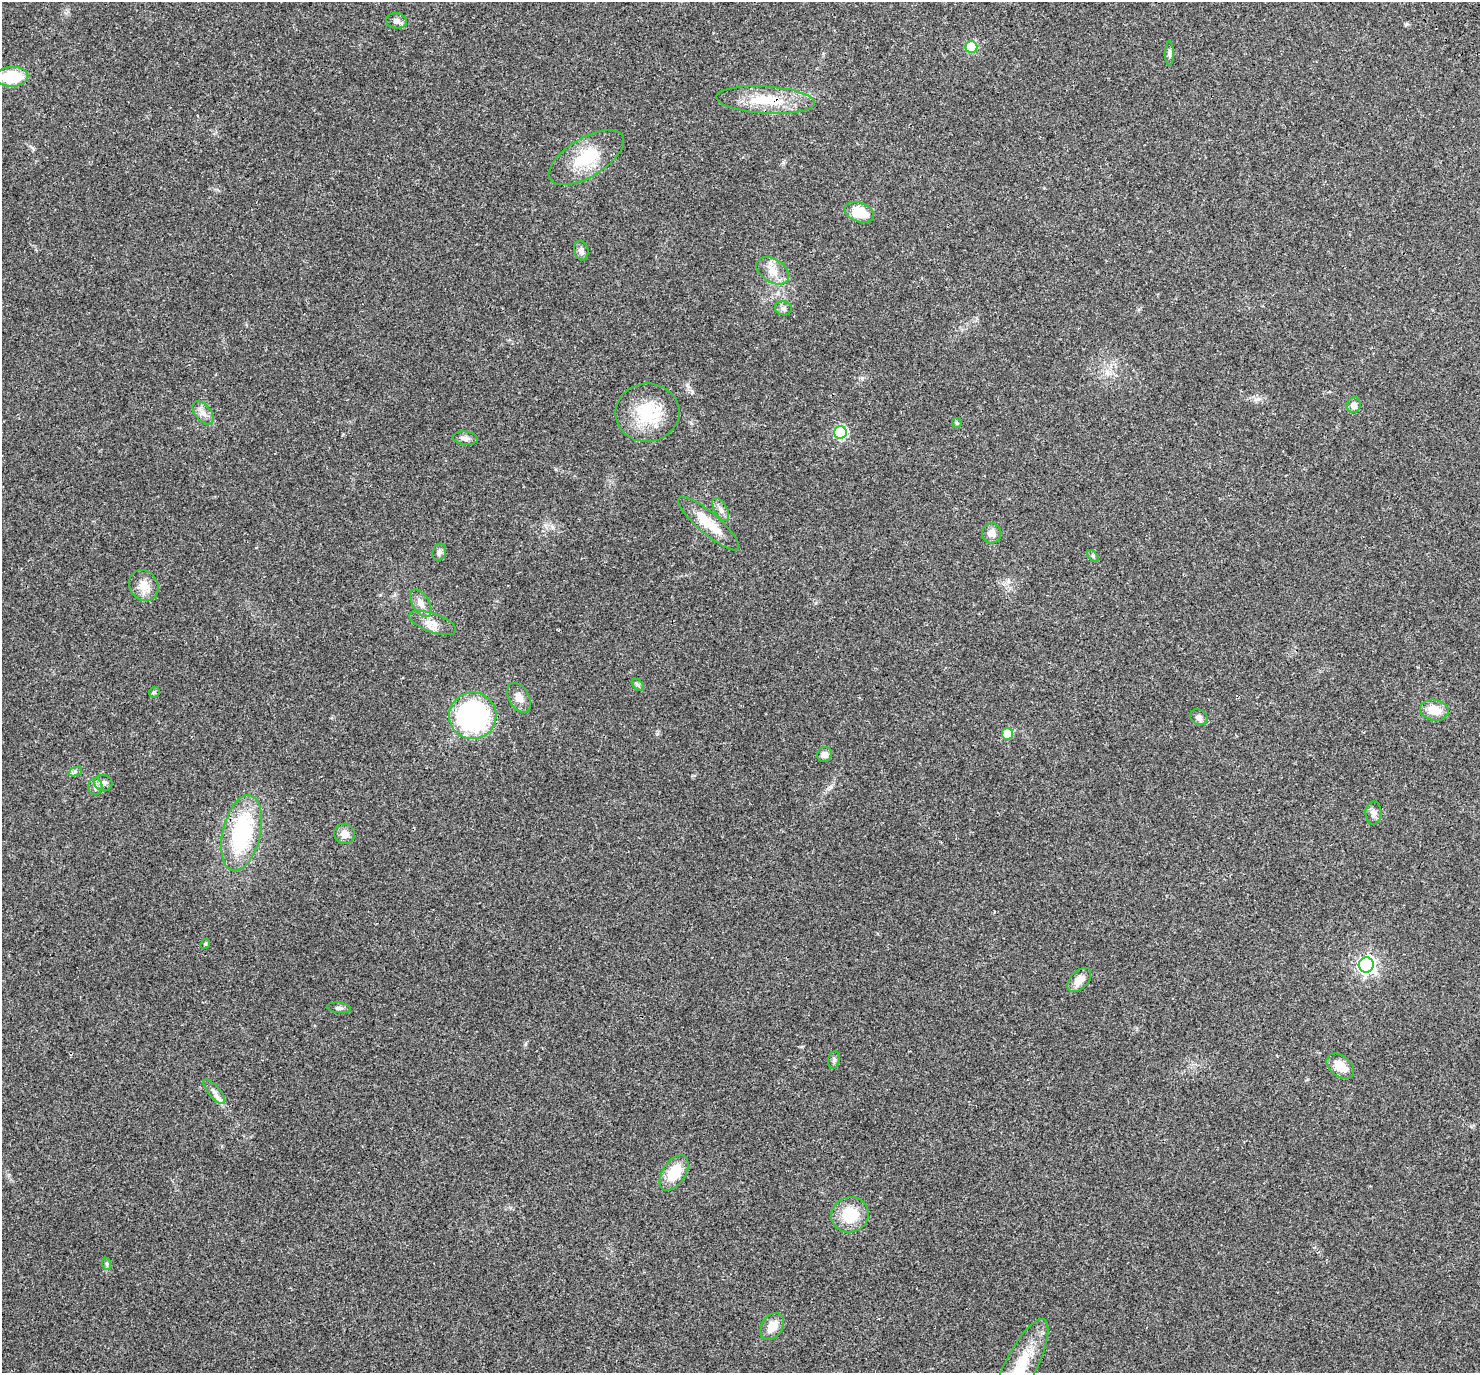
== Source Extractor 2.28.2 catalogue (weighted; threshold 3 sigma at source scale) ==
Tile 10 of 4 x 4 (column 2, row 3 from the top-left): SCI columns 1606-3083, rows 1661-3031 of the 6171 x 6121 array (HDU 1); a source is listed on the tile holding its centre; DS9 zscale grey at full resolution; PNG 1482 x 1375 px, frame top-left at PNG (2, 2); each listed source drawn as its Kron ellipse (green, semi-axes under 4 px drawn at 4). Shown black and unused: <1% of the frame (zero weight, under 3 of 4 exposures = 9% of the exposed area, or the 3 px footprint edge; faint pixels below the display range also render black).
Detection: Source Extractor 2.28.2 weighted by HDU 2 'WHT'; one run over the whole footprint, this tile lists its part. Background 0.0369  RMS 0.0036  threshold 0.0163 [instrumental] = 3 sigma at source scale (4.5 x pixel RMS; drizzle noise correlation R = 1.50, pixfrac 1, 0.0396/0.0396 arcsec/px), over >= 5 px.
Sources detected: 50; all 50 listed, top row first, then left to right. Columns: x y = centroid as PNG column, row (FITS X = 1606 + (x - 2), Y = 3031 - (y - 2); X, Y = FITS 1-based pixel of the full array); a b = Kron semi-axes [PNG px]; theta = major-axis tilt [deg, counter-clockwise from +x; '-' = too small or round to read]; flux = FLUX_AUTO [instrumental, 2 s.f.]
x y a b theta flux
396 21 10 7 -6 1.6
971 47 6 6 - 20
1169 53 12 4 -90 0.91
12 77 17 10 2 14
765 100 50 13 -3 14
586 158 42 19 31 14
859 212 15 9 -21 8.4
581 251 10 7 -75 1.7
773 271 18 11 -32 4.2
783 308 8 7 - 1.1
1354 405 8 6 80 2
203 413 14 8 -51 2.3
647 413 32 29 6 18
957 423 5 5 - 0.39
840 432 6 6 - 32
465 438 12 6 -6 1.5
721 510 13 6 -59 1.6
709 523 39 10 -41 9.1
992 533 10 9 - 2.4
439 552 8 6 72 0.99
1093 556 7 4 -46 0.56
144 585 16 14 -55 4.3
421 603 15 8 -58 2.9
433 623 25 9 -20 4
638 685 7 4 -45 0.6
154 692 6 5 - 0.53
519 698 16 10 -61 3
1434 710 14 10 -10 5.8
473 716 23 23 - 63
1199 717 9 7 -29 1.4
1007 734 6 5 - 7.7
825 754 7 7 - 1.9
75 772 7 4 19 0.68
103 783 9 8 - 1.4
95 787 8 7 - 1.3
1373 813 11 8 89 1.7
241 833 39 19 77 34
345 834 10 10 - 2.6
205 944 5 4 - 0.38
1366 965 7 7 - 120
1079 980 14 8 46 3.8
339 1008 12 5 -7 0.96
834 1060 9 5 80 0.78
1340 1066 15 10 -39 5.4
214 1092 15 6 -50 1.9
674 1173 20 11 57 10
850 1215 19 17 21 12
107 1264 6 4 -71 0.54
772 1326 14 10 56 4.5
1021 1365 51 15 63 16
Overlapping masked pixels (flux is a lower limit): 1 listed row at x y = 765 100
Isophote crosses this tile's border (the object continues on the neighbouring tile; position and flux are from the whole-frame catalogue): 2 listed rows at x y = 12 77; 1021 1365
Unlisted compact peaks at least as high as the median listed source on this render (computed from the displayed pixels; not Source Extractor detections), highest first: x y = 862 378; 657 734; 831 787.